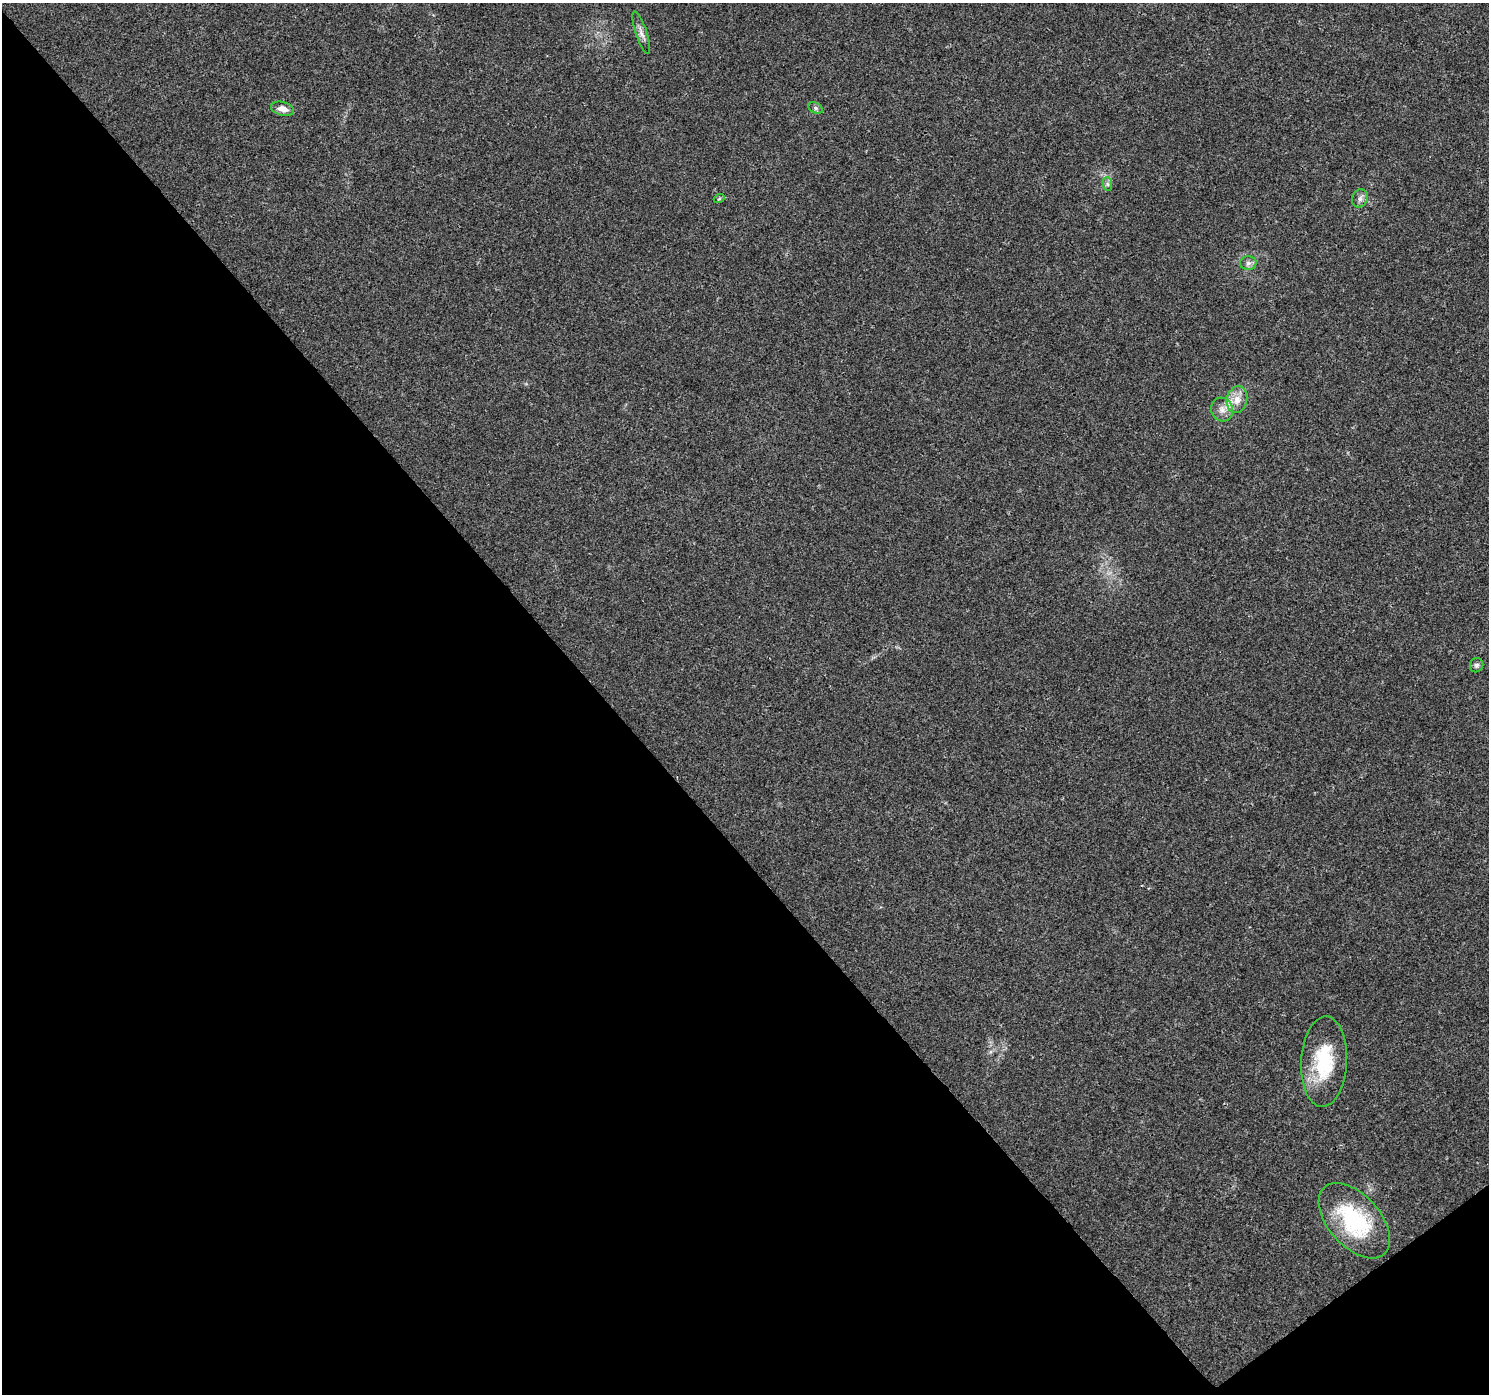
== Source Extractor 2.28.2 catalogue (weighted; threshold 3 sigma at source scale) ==
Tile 14 of 4 x 4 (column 2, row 4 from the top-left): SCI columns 1540-3026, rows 240-1631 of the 6045 x 5985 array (HDU 1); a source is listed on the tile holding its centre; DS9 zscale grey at full resolution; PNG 1491 x 1396 px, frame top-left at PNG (2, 3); each listed source drawn as its Kron ellipse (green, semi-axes under 4 px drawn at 4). Shown black and unused: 42% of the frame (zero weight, under 3 of 4 exposures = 5% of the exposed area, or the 3 px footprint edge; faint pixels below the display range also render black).
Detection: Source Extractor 2.28.2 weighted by HDU 2 'WHT'; one run over the whole footprint, this tile lists its part. Background 0.0257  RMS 0.003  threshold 0.0135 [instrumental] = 3 sigma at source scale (4.5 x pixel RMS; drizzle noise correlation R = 1.50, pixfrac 1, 0.0396/0.0396 arcsec/px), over >= 5 px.
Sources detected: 12; all 12 listed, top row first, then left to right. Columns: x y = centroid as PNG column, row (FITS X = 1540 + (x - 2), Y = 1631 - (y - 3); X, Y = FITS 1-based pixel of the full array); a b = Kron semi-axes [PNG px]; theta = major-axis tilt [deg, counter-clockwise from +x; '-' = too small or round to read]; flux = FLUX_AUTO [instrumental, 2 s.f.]
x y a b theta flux
641 33 22 5 -72 1.7
815 108 8 5 -29 0.66
283 109 12 6 -15 2.2
1107 184 7 4 -89 0.62
1360 198 9 7 67 1.3
719 199 5 3 - 0.3
1248 263 8 7 - 1.1
1237 400 13 10 77 3.4
1222 410 12 10 -65 2.5
1477 665 7 6 - 0.8
1324 1062 45 23 87 18
1354 1221 45 26 -48 26